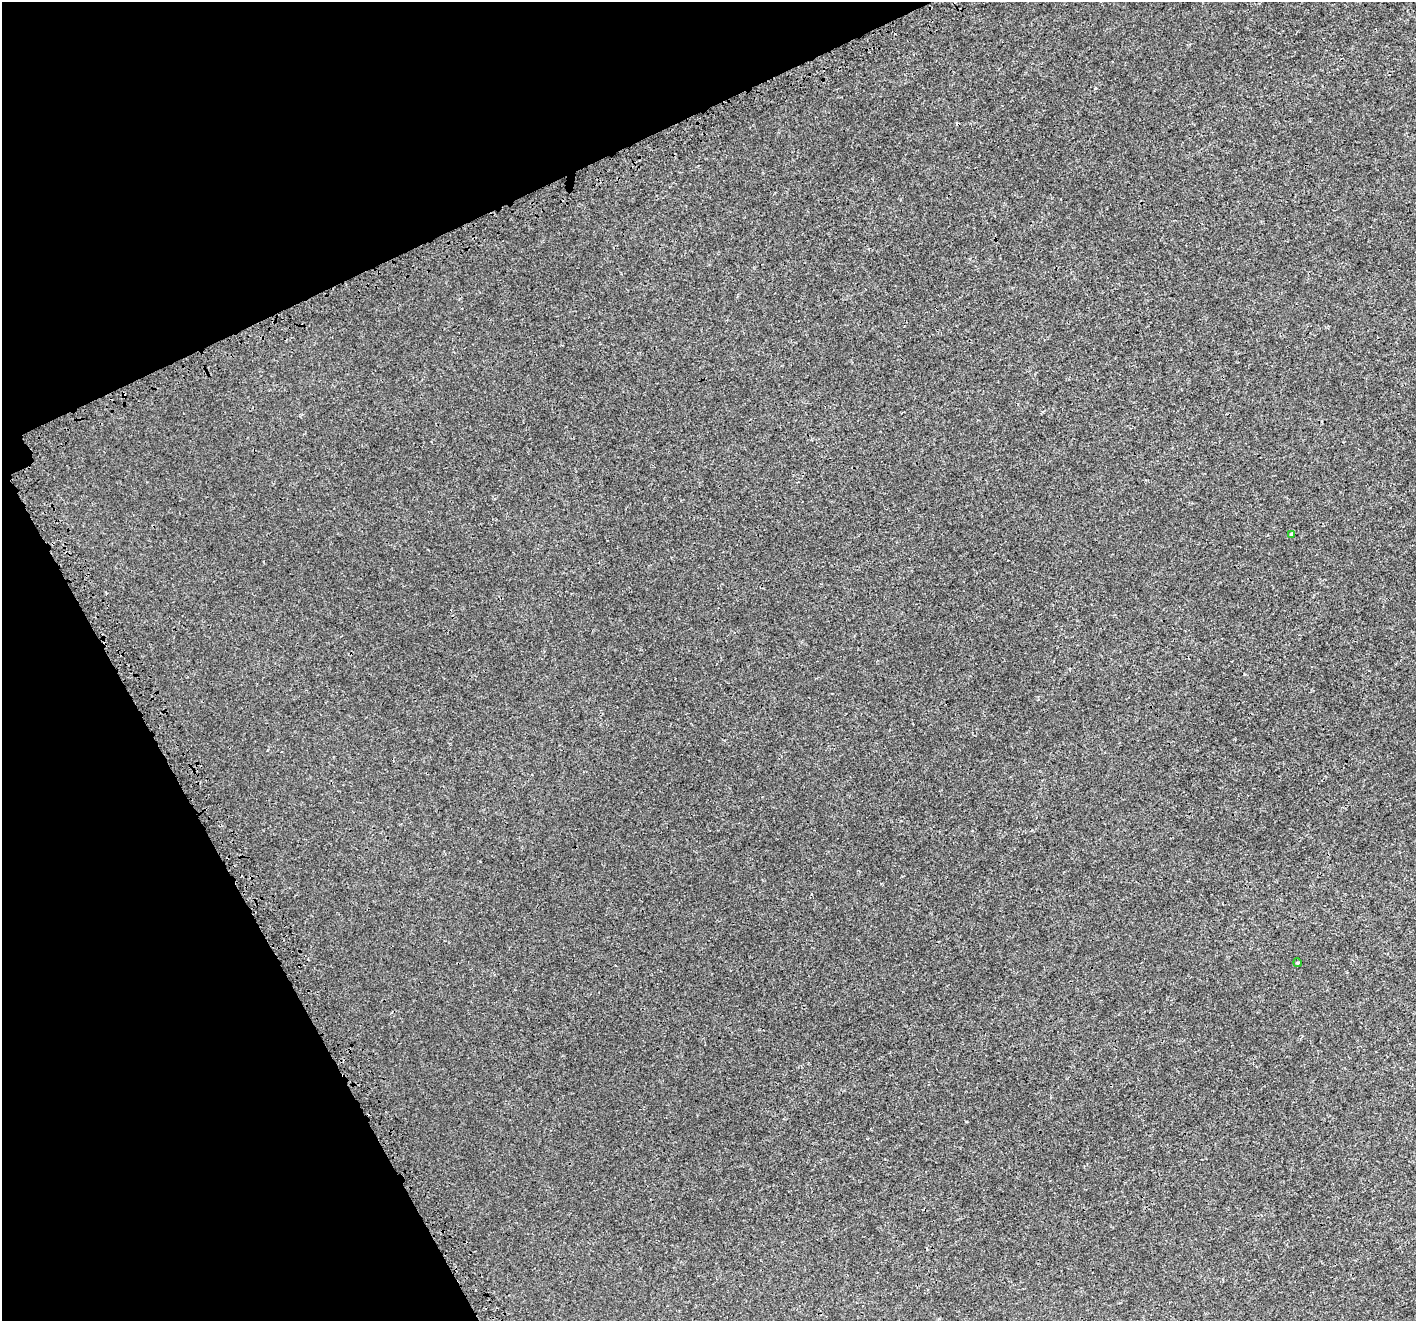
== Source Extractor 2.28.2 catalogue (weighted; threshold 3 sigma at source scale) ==
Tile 5 of 4 x 4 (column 1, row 2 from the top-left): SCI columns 131-1544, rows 2915-4233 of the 5883 x 5758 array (HDU 1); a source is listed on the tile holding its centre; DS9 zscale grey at full resolution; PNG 1418 x 1323 px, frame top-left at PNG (2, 2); each listed source drawn as its Kron ellipse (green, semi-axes under 4 px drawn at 4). Shown black and unused: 22% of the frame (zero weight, under 3 of 4 exposures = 7% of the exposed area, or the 3 px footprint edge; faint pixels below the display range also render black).
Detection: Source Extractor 2.28.2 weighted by HDU 2 'WHT'; one run over the whole footprint, this tile lists its part. Background 8.48e-04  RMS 0.0014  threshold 0.00611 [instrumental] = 3 sigma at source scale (4.5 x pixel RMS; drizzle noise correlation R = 1.50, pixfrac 1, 0.0396/0.0396 arcsec/px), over >= 5 px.
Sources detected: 3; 1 cosmic-ray / hot-pixel residue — neither listed nor drawn; the other 2 listed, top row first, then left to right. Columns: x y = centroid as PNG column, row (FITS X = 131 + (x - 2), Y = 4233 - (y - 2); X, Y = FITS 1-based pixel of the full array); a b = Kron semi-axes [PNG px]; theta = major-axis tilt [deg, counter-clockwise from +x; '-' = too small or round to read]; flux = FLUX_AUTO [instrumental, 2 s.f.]
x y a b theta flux
1291 534 4 3 - 0.14
1298 963 4 3 - 0.14